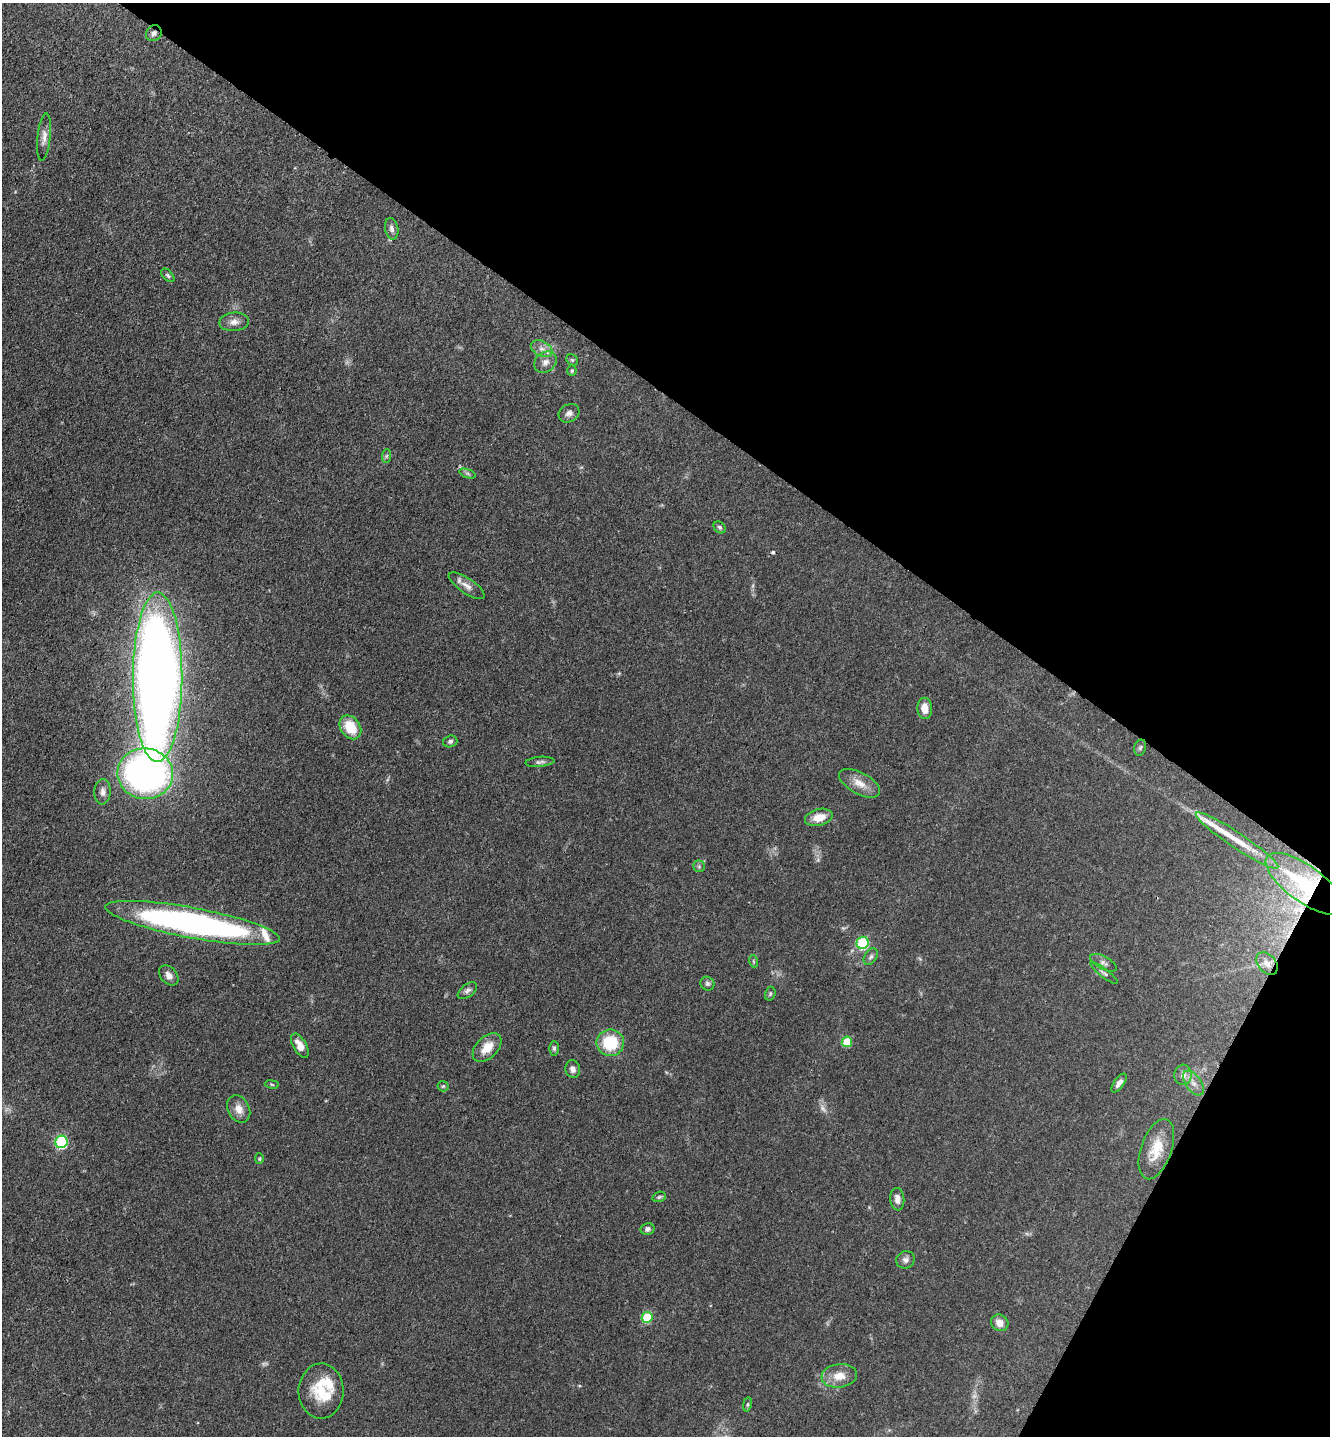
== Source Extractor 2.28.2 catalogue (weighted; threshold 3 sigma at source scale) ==
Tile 8 of 4 x 4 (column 4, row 2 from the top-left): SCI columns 4221-5548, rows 2957-4390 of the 5922 x 5914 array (HDU 1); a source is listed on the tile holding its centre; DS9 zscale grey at full resolution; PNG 1332 x 1438 px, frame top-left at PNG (2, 3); each listed source drawn as its Kron ellipse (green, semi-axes under 4 px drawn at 4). Shown black and unused: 32% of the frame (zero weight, under 3 of 4 exposures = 9% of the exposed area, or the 3 px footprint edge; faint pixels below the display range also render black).
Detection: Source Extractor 2.28.2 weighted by HDU 2 'WHT'; one run over the whole footprint, this tile lists its part. Background 0.0683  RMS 0.0039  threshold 0.0176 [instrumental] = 3 sigma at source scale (4.5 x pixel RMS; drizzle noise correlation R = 1.50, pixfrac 1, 0.05/0.05 arcsec/px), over >= 5 px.
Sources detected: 71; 3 too faint to see at this stretch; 1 cosmic-ray / hot-pixel residue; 1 long thin detection or spike segment (spike, bleed or trail) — neither listed nor drawn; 4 inside a brighter listed object's ellipse — not listed separately; the other 62 listed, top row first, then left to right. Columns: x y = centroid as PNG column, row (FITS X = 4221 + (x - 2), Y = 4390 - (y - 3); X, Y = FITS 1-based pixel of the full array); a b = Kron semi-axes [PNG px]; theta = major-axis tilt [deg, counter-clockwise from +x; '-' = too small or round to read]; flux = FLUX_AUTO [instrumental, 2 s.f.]
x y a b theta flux
154 33 8 7 - 1.4
44 137 24 6 83 2.8
392 229 11 6 -78 1.7
168 275 8 5 -45 0.74
234 322 15 9 6 2.7
542 349 11 7 -27 2.5
572 360 6 5 - 0.58
545 362 12 10 38 2.7
572 371 5 5 - 0.7
569 413 11 8 29 1.8
386 456 7 4 88 0.71
468 473 8 4 -19 0.71
720 527 6 5 - 0.76
467 586 21 7 -34 2.8
158 677 84 25 90 550
925 708 10 7 -87 4.2
350 727 13 9 -54 10
450 741 7 6 - 0.95
1140 748 8 5 73 0.82
540 762 14 5 5 1.2
145 774 28 25 -6 150
860 783 22 10 -28 5.1
103 792 13 8 88 2.1
819 817 14 8 14 5.6
1237 840 49 7 -34 8.2
699 866 6 6 - 0.69
1305 884 46 18 -36 30
192 923 89 15 -11 150
863 943 6 6 - 36
871 957 9 6 57 1.1
753 961 6 4 -71 0.46
1103 963 14 6 -28 1.6
1267 963 13 9 -49 2.7
1104 973 17 4 -38 1.2
169 975 11 8 -48 2.2
707 984 7 6 - 0.95
467 991 11 6 37 1.3
770 994 7 5 74 0.73
847 1042 5 5 - 12
610 1043 13 13 - 17
300 1046 13 6 -61 4.4
487 1047 17 10 45 6.7
554 1048 7 5 -89 0.89
573 1069 9 7 -77 1.8
1183 1075 10 8 85 2.2
1119 1083 11 5 55 1.8
1193 1083 14 7 -53 2.9
272 1084 7 3 -9 0.46
443 1086 5 5 - 0.57
239 1109 14 10 -62 3.3
61 1142 6 6 - 45
1156 1149 31 15 71 9.3
259 1159 5 4 - 0.49
659 1197 7 5 16 0.69
897 1199 11 7 -84 2.4
647 1229 7 5 13 1.2
905 1260 9 8 - 1.7
647 1317 5 5 - 18
1000 1323 9 8 - 2.8
839 1376 18 11 7 5.8
321 1391 27 22 88 13
747 1404 7 3 81 0.51
Overlapping masked pixels (flux is a lower limit): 2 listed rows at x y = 154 33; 1305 884